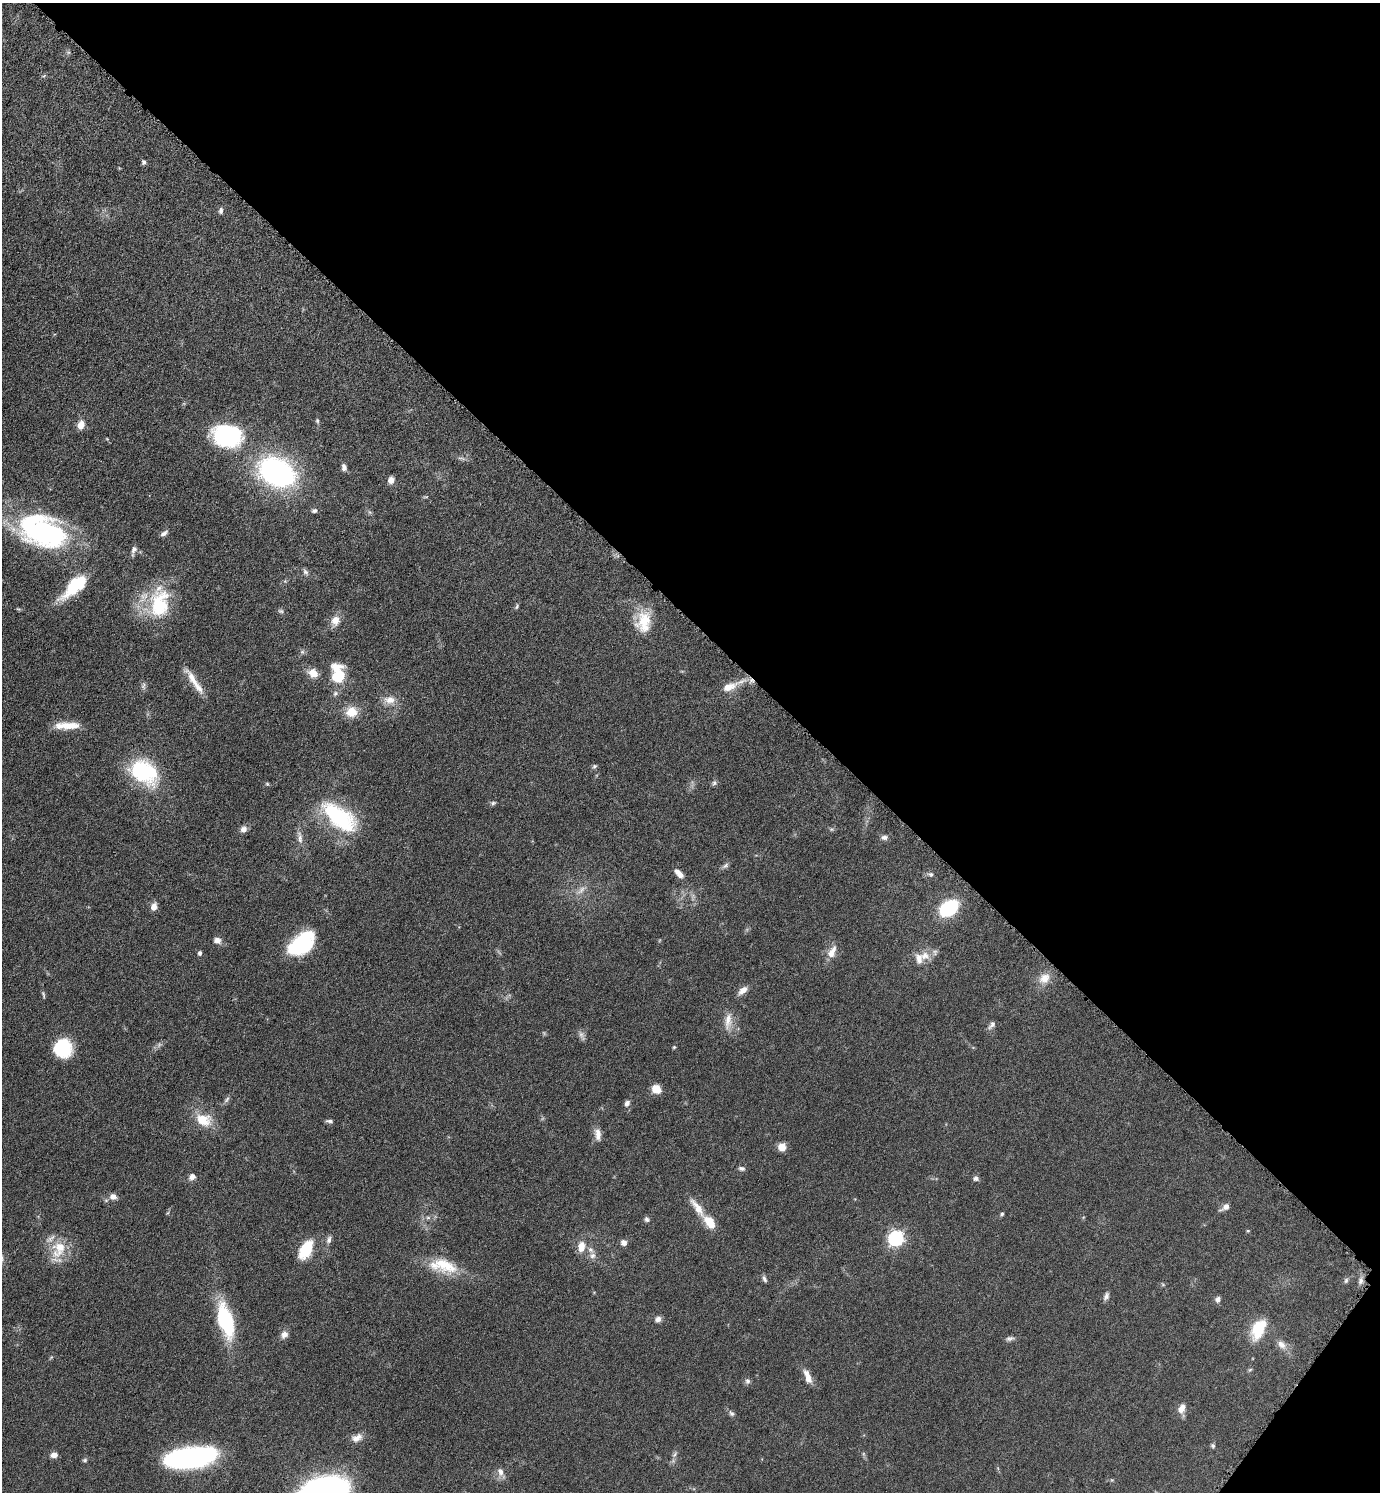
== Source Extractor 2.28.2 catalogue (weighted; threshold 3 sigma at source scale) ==
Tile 8 of 4 x 4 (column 4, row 2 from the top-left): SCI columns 4296-5673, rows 2987-4476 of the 5975 x 5973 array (HDU 1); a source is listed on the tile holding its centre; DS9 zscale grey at full resolution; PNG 1382 x 1494 px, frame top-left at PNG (2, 3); no overlay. Shown black and unused: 42% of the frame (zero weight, under 4 of 8 exposures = <1% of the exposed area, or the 3 px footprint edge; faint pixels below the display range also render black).
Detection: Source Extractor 2.28.2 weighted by HDU 2 'WHT'; one run over the whole footprint, this tile lists its part. Background 0.0485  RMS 0.004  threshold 0.0165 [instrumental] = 3 sigma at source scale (4.09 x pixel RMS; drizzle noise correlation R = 1.36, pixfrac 0.8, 0.05/0.05 arcsec/px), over >= 5 px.
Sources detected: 121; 4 too faint to see at this stretch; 3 inside a brighter object's white glare — not listed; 7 inside a brighter listed object's ellipse — not listed separately; the other 107 listed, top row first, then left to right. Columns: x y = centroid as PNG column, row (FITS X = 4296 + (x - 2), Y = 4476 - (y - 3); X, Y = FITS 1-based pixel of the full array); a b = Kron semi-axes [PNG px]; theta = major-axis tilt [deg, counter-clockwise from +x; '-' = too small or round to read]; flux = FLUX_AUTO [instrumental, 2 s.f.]
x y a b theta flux
68 52 6 4 -17 0.55
144 162 5 5 - 0.98
221 211 8 5 83 1.1
317 421 6 5 - 0.59
81 425 11 8 74 3
227 435 26 19 -8 52
461 458 13 3 -8 0.93
344 467 9 6 -82 1.4
277 472 34 24 -26 85
391 480 8 7 - 2
426 497 7 3 5 0.43
314 511 7 6 - 0.89
164 533 9 5 35 1.3
43 534 49 31 -8 63
134 550 13 6 73 1.4
305 572 10 6 -56 1.1
75 586 33 13 43 16
160 606 42 24 55 20
517 606 8 4 64 0.61
335 621 14 11 77 3.6
643 622 29 18 87 11
302 652 6 6 - 0.77
313 673 12 10 -41 3.8
338 674 22 13 -78 14
192 679 32 9 -58 5.3
143 686 11 5 89 1
730 686 33 10 22 6.6
389 700 16 10 0 3.9
351 712 13 12 - 6.4
67 725 31 8 1 6.6
594 766 7 5 40 0.67
144 772 32 23 -32 32
714 783 8 6 65 0.86
267 784 6 5 - 0.47
493 803 8 5 11 0.75
339 817 41 19 -38 37
244 829 9 7 29 1.8
884 837 8 7 - 1.2
300 838 19 6 -84 2.4
725 866 10 6 33 1.1
679 873 13 6 -44 2.6
930 874 8 7 - 0.96
581 890 15 7 45 2.4
154 906 7 6 - 2.9
949 908 14 9 36 34
217 940 9 8 - 2.1
302 944 28 16 22 30
832 952 17 9 65 4
200 953 6 5 - 0.86
925 955 13 11 -21 4
1044 978 16 13 39 4.6
743 990 14 7 39 2.4
43 995 10 4 -81 0.62
728 1021 26 10 83 4.2
992 1025 11 6 52 1.4
674 1047 5 4 - 0.46
63 1048 18 16 -89 20
656 1089 7 6 - 6.8
227 1100 10 5 50 1
627 1103 7 6 - 1.4
203 1120 20 15 -21 8.8
330 1121 9 5 -9 0.99
598 1134 17 8 -83 2.8
782 1147 7 7 - 4.1
741 1168 8 6 -8 0.96
192 1176 9 7 45 1.9
976 1178 7 6 - 1.1
113 1197 10 8 -9 2.1
1226 1207 10 6 33 2.3
697 1208 32 9 -54 5.8
1002 1214 6 4 53 0.62
428 1218 7 4 0 0.83
647 1219 7 6 - 0.95
710 1222 16 9 -52 6.5
1248 1231 4 4 - 0.38
896 1238 7 6 - 92
329 1240 10 6 71 1.4
624 1243 7 7 - 1.8
581 1247 13 8 88 4.3
59 1249 25 17 65 11
306 1249 19 10 61 14
592 1256 8 8 - 1.7
443 1266 39 18 -12 14
764 1279 9 5 -66 0.95
1346 1280 8 5 74 0.81
1361 1280 12 7 77 1.7
1163 1285 6 4 -19 0.44
1106 1296 11 6 66 1.3
1218 1299 7 6 - 1.4
658 1319 7 6 - 1.7
225 1321 34 13 -73 32
1258 1329 21 12 65 14
284 1334 10 8 51 2
1010 1338 12 6 11 1.2
1281 1344 14 9 -44 2.8
808 1377 19 7 -69 3.6
747 1381 8 7 - 1
1181 1409 13 8 63 2.9
731 1413 9 6 -49 0.97
357 1438 15 9 23 2.8
1213 1446 6 5 - 0.66
675 1454 9 5 46 0.86
54 1455 7 6 - 2.1
190 1457 39 14 8 99
85 1460 6 5 - 0.68
500 1472 12 8 -73 2.2
1112 1480 6 4 -43 0.41